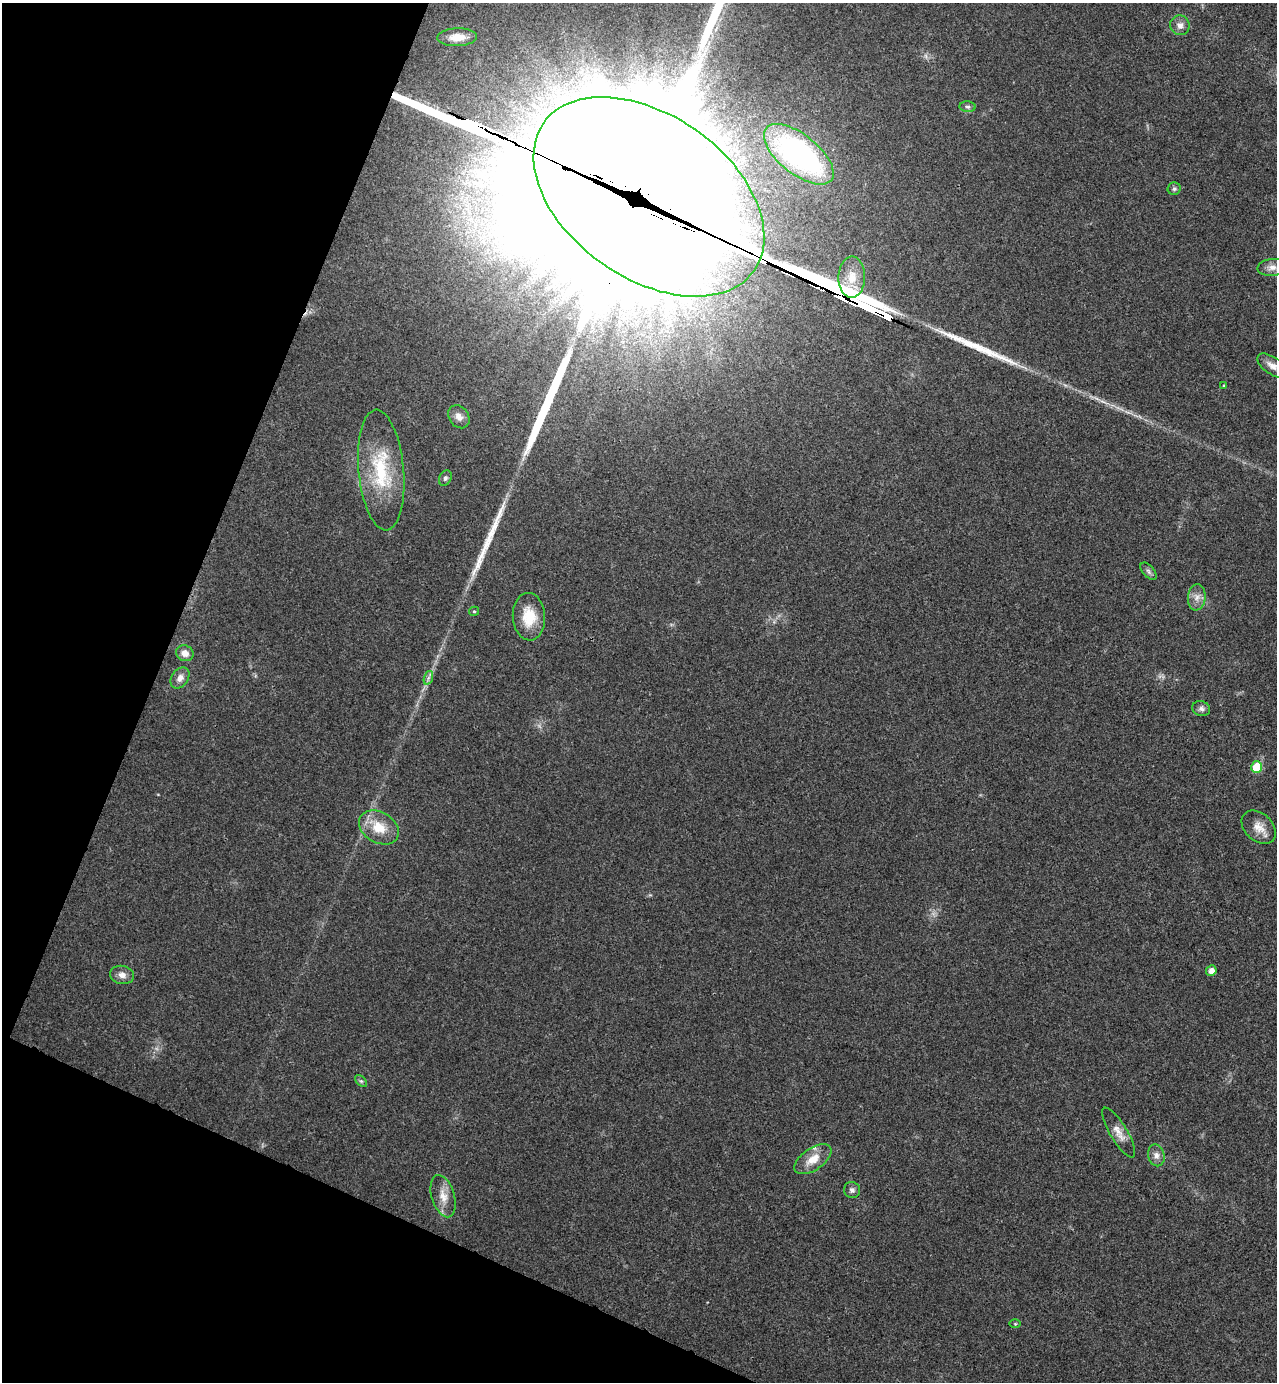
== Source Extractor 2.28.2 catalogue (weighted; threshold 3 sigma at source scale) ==
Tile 9 of 4 x 4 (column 1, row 3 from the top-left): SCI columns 192-1466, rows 1410-2789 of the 5616 x 5577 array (HDU 1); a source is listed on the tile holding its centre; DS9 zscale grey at full resolution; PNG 1279 x 1384 px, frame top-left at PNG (2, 3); each listed source drawn as its Kron ellipse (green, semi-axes under 4 px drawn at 4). Shown black and unused: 20% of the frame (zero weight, under 3 of 4 exposures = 6% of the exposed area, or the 3 px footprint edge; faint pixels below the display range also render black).
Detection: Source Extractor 2.28.2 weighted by HDU 2 'WHT'; one run over the whole footprint, this tile lists its part. Background 0.0456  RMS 0.0051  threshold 0.0229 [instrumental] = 3 sigma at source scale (4.5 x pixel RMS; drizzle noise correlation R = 1.50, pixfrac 1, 0.05/0.05 arcsec/px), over >= 5 px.
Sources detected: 40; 6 long thin detections or spike segments (spike, bleed or trail) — neither listed nor drawn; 1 inside a brighter listed object's ellipse — not listed separately; the other 33 listed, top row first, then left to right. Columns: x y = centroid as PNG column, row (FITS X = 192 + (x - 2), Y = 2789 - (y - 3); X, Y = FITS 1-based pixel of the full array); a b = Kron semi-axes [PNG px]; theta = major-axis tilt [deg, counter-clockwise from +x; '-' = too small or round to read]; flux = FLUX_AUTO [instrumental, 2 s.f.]
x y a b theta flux
1180 25 10 9 - 3.1
457 37 20 9 1 7.3
968 107 8 5 -6 1.2
799 154 42 19 -39 110
1174 189 6 6 - 1.2
649 197 129 82 -35 61000
1272 267 14 8 7 3.7
852 277 20 13 89 8.5
1272 366 17 8 -34 3.9
1224 385 3 3 - 0.52
459 417 12 9 -54 3.7
381 470 60 22 -85 34
445 478 8 6 63 1.3
1149 571 10 5 -49 1.4
1197 597 13 8 83 3.8
474 611 5 4 - 0.63
529 617 24 16 -86 14
185 653 9 8 - 3.8
180 678 11 8 55 3.2
428 678 7 4 71 1.4
1201 709 9 7 -17 1.8
1257 767 6 5 - 16
379 827 21 15 -30 12
1259 827 19 13 -42 6.2
1211 971 5 5 - 3.3
122 975 12 9 -12 3.3
361 1081 7 4 -44 0.95
1119 1133 28 8 -59 5.4
1156 1155 11 8 -76 2.8
813 1159 21 11 35 8.3
852 1190 8 8 - 1.8
443 1196 22 11 -73 6.6
1015 1324 5 3 - 0.52
Overlapping masked pixels (flux is a lower limit): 1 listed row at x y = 649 197
Isophote crosses this tile's border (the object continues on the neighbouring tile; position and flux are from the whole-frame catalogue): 1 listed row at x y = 649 197